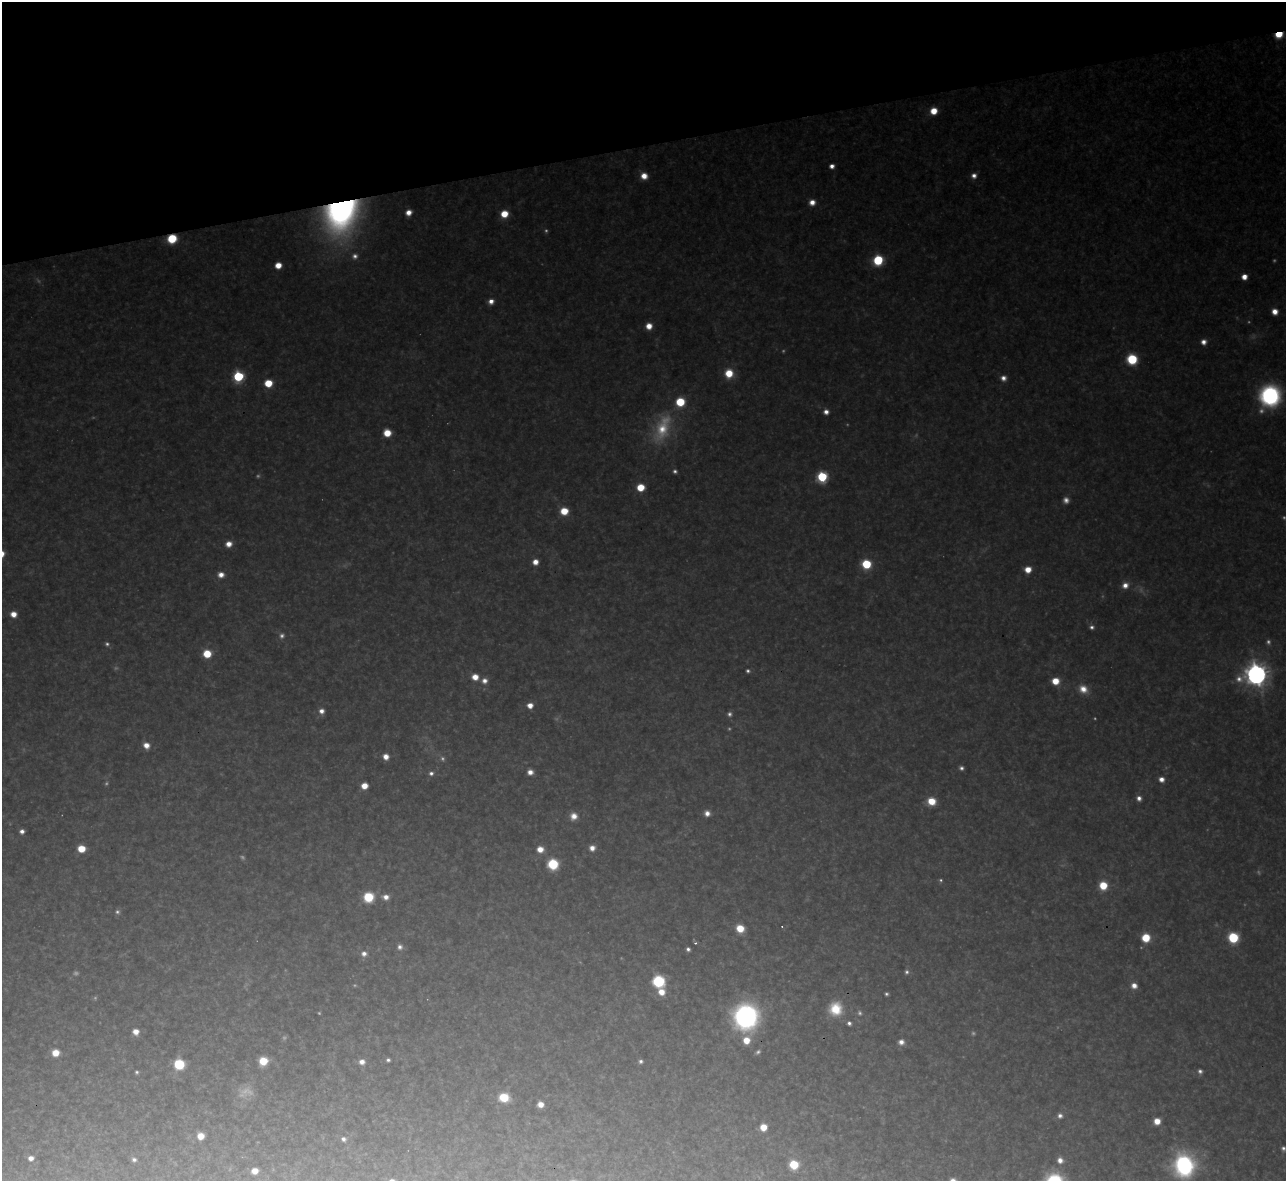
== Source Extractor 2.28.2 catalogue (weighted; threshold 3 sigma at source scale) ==
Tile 3 of 4 x 4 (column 3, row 1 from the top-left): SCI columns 2567-3850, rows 3678-4856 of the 5133 x 5116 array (HDU 1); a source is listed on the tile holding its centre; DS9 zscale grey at full resolution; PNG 1288 x 1183 px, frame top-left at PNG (2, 2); no overlay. Shown black and unused: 12% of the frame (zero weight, under 3 of 4 exposures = <1% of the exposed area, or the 3 px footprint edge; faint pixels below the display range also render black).
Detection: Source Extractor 2.28.2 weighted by HDU 2 'WHT'; one run over the whole footprint, this tile lists its part. Background 0.318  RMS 0.019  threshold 0.0847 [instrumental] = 3 sigma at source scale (4.5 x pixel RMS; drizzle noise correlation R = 1.50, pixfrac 1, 0.05/0.05 arcsec/px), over >= 5 px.
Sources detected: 150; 39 too faint to see at this stretch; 1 cosmic-ray / hot-pixel residue — not listed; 1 inside a brighter listed object's ellipse — not listed separately; the other 109 listed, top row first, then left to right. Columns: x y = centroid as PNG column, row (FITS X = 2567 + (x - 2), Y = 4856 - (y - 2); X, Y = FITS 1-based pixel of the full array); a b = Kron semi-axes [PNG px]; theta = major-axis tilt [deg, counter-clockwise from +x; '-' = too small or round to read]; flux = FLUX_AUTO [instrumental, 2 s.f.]
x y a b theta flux
1279 35 7 5 16 65
934 111 6 6 - 44
832 166 5 4 - 16
644 176 7 6 - 30
974 176 6 6 - 14
812 202 7 6 - 22
408 212 6 5 - 23
341 213 35 28 62 960
504 214 6 6 - 50
172 239 7 6 - 100
355 256 8 8 - 12
878 260 7 7 - 150
278 265 6 5 - 32
1244 277 5 5 - 27
491 301 6 6 - 17
1275 312 6 5 - 24
649 326 6 6 - 30
1204 342 6 6 - 17
1132 359 7 7 - 150
729 373 9 8 - 59
238 376 6 6 - 220
1003 378 7 7 - 15
268 383 6 6 - 65
1270 396 19 17 65 360
826 412 6 5 - 15
662 428 47 23 69 140
387 433 6 6 - 52
675 471 6 5 - 6.8
822 477 6 6 - 220
640 487 6 6 - 60
564 511 7 6 - 56
229 544 7 6 - 23
535 562 5 5 - 23
866 564 7 6 - 120
1028 569 6 6 - 34
221 575 7 6 - 20
1125 585 8 7 - 20
13 614 6 6 - 26
1092 627 6 5 - 8.2
207 654 7 6 - 64
748 671 5 4 - 5.7
1256 674 9 9 - 2300
475 677 7 6 - 31
484 681 8 7 - 16
1055 681 7 6 - 45
1083 689 12 9 -39 32
530 705 5 5 - 25
321 711 6 6 - 16
729 714 6 5 - 6.9
146 745 7 6 - 24
386 757 6 6 - 21
961 768 5 4 - 7.3
530 772 6 5 - 18
431 773 8 6 17 10
1161 779 6 5 - 17
364 786 6 5 - 31
1139 798 5 5 - 12
931 801 7 7 - 53
707 813 6 6 - 16
574 816 9 9 - 23
22 831 5 4 - 12
592 848 7 6 - 19
81 849 6 6 - 54
540 849 7 6 - 27
553 864 8 7 - 140
941 880 5 5 - 4
1103 885 7 6 - 68
368 897 8 8 - 100
386 897 9 7 -8 18
740 928 7 6 - 55
1146 938 7 7 - 70
1233 938 7 7 - 180
695 943 3 3 - 3.6
400 947 8 7 - 11
688 949 4 4 - 7.3
364 954 8 7 - 15
907 972 6 6 - 6.8
658 981 8 7 - 250
1134 986 7 6 - 19
661 992 7 7 - 32
886 994 4 4 - 4.8
836 1009 16 15 - 69
746 1017 20 19 - 520
849 1023 5 4 - 7.5
136 1032 6 6 - 23
746 1040 7 7 - 38
901 1042 7 6 - 14
55 1053 7 6 - 38
388 1060 4 4 - 5.8
263 1061 7 7 - 63
640 1061 5 4 - 6.6
362 1062 8 7 - 17
179 1064 8 8 - 100
1200 1071 6 5 - 8
137 1072 4 4 - 4.6
504 1097 8 7 - 81
540 1104 6 5 - 22
1060 1116 7 6 - 10
1157 1121 6 6 - 32
763 1127 6 6 - 35
201 1136 6 6 - 33
343 1139 6 6 - 9.3
1283 1148 5 4 - 6.9
31 1158 6 5 - 14
134 1160 5 5 - 7.4
1060 1160 7 7 - 17
794 1165 7 6 - 96
1184 1165 24 22 89 310
255 1171 6 5 - 26
Overlapping masked pixels (flux is a lower limit): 3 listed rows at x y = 1279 35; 341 213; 172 239
Isophote crosses this tile's border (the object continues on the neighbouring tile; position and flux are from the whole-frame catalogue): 2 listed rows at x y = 1283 1148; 1184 1165